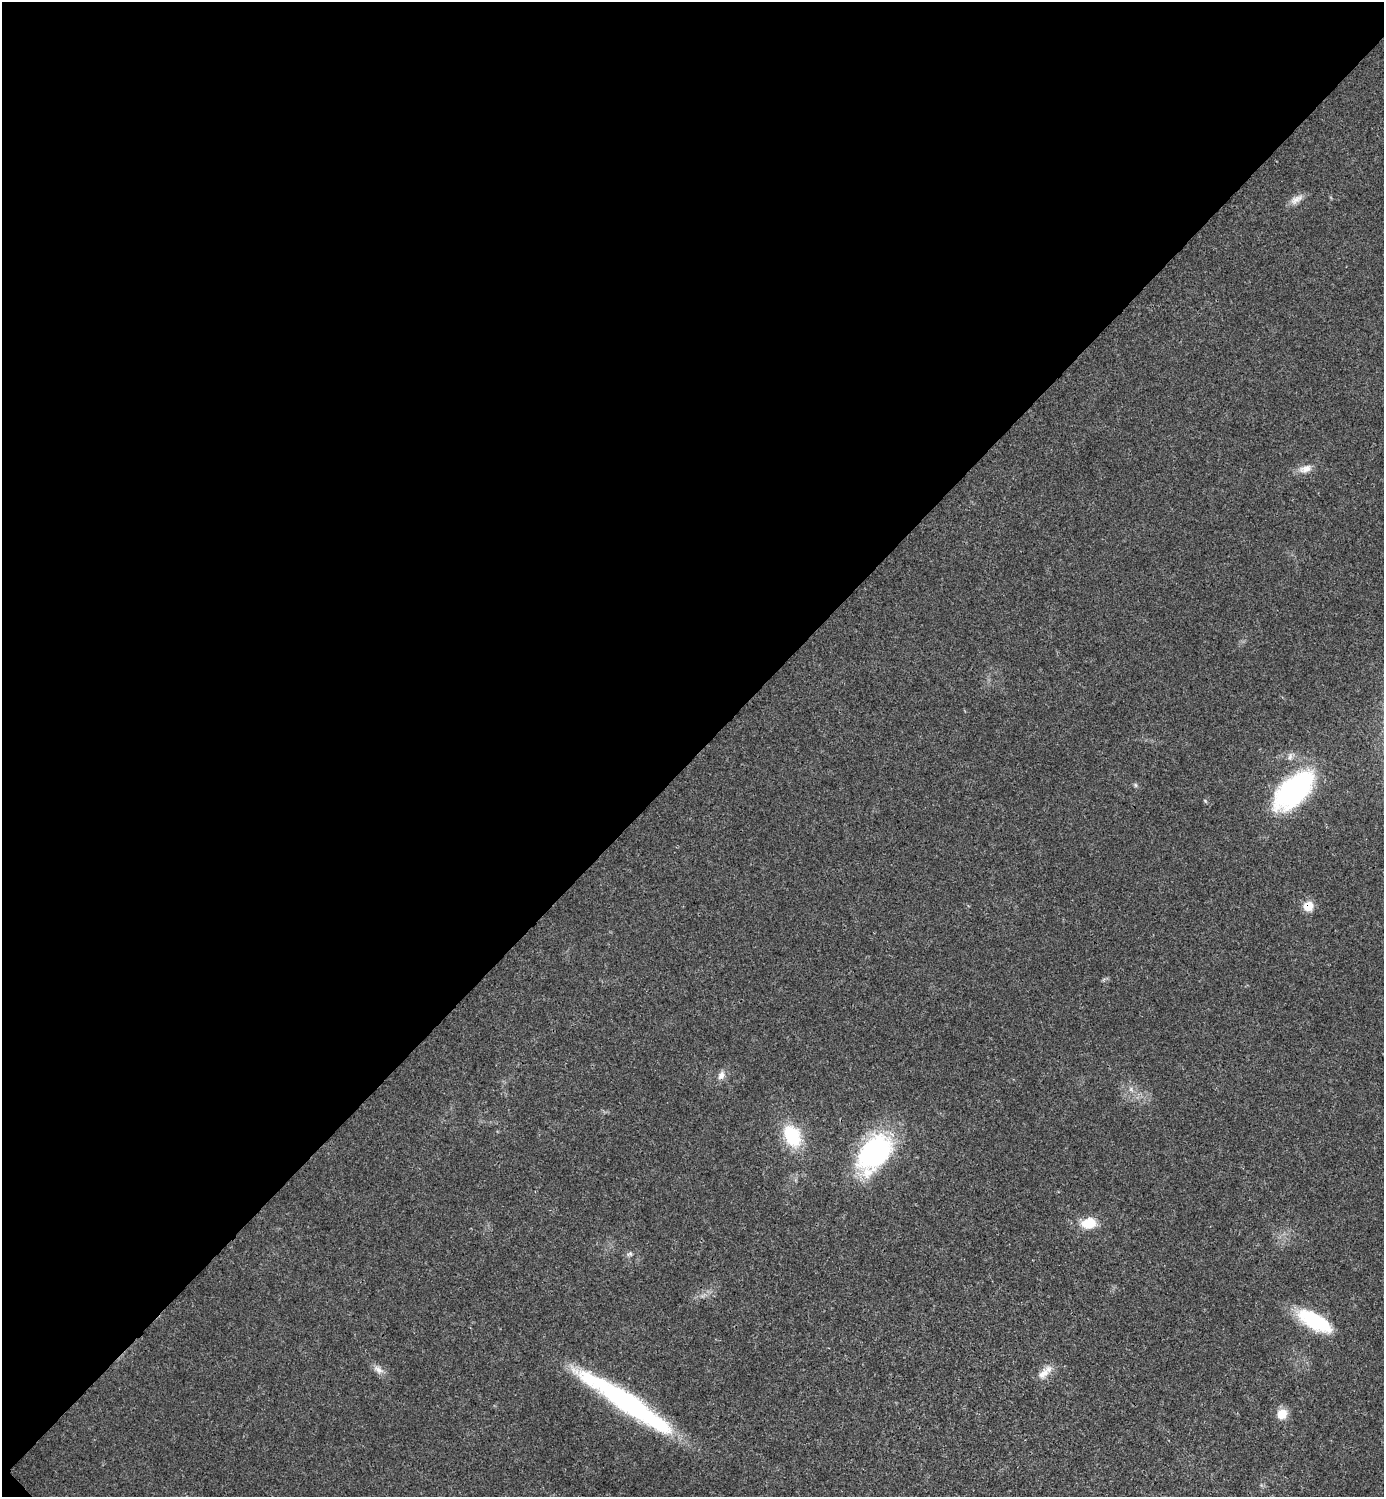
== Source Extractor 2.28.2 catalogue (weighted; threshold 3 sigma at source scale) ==
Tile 5 of 4 x 4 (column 1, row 2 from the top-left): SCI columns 160-1541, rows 2996-4490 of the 5987 x 5987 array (HDU 1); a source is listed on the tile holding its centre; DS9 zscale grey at full resolution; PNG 1386 x 1499 px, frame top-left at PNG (2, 2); no overlay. Shown black and unused: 51% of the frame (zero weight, under 3 of 4 exposures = <1% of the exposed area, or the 3 px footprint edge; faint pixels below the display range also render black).
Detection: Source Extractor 2.28.2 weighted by HDU 2 'WHT'; one run over the whole footprint, this tile lists its part. Background 0.0192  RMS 0.004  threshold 0.0181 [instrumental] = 3 sigma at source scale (4.5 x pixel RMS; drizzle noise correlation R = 1.50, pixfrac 1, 0.05/0.05 arcsec/px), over >= 5 px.
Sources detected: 16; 1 inside a brighter object's white glare — not listed; the other 15 listed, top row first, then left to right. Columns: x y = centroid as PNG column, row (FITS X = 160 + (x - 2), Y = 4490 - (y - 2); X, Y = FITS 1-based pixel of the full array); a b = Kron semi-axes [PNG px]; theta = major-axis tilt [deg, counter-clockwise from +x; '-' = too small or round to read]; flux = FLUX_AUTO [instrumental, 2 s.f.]
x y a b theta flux
1296 199 20 8 31 3.1
1305 469 19 9 16 3.7
1135 785 6 4 -88 0.62
1294 790 45 23 43 72
1308 906 11 10 - 5.8
721 1075 12 9 72 2.4
792 1136 22 15 -63 23
874 1153 41 25 53 68
1089 1223 15 11 12 9.6
630 1253 6 5 - 0.78
1314 1321 41 15 -30 26
378 1369 15 7 -34 2.4
1043 1374 19 10 38 4.1
624 1399 107 18 -32 80
1282 1414 12 10 51 5.6
Overlapping masked pixels (flux is a lower limit): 2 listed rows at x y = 1308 906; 624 1399